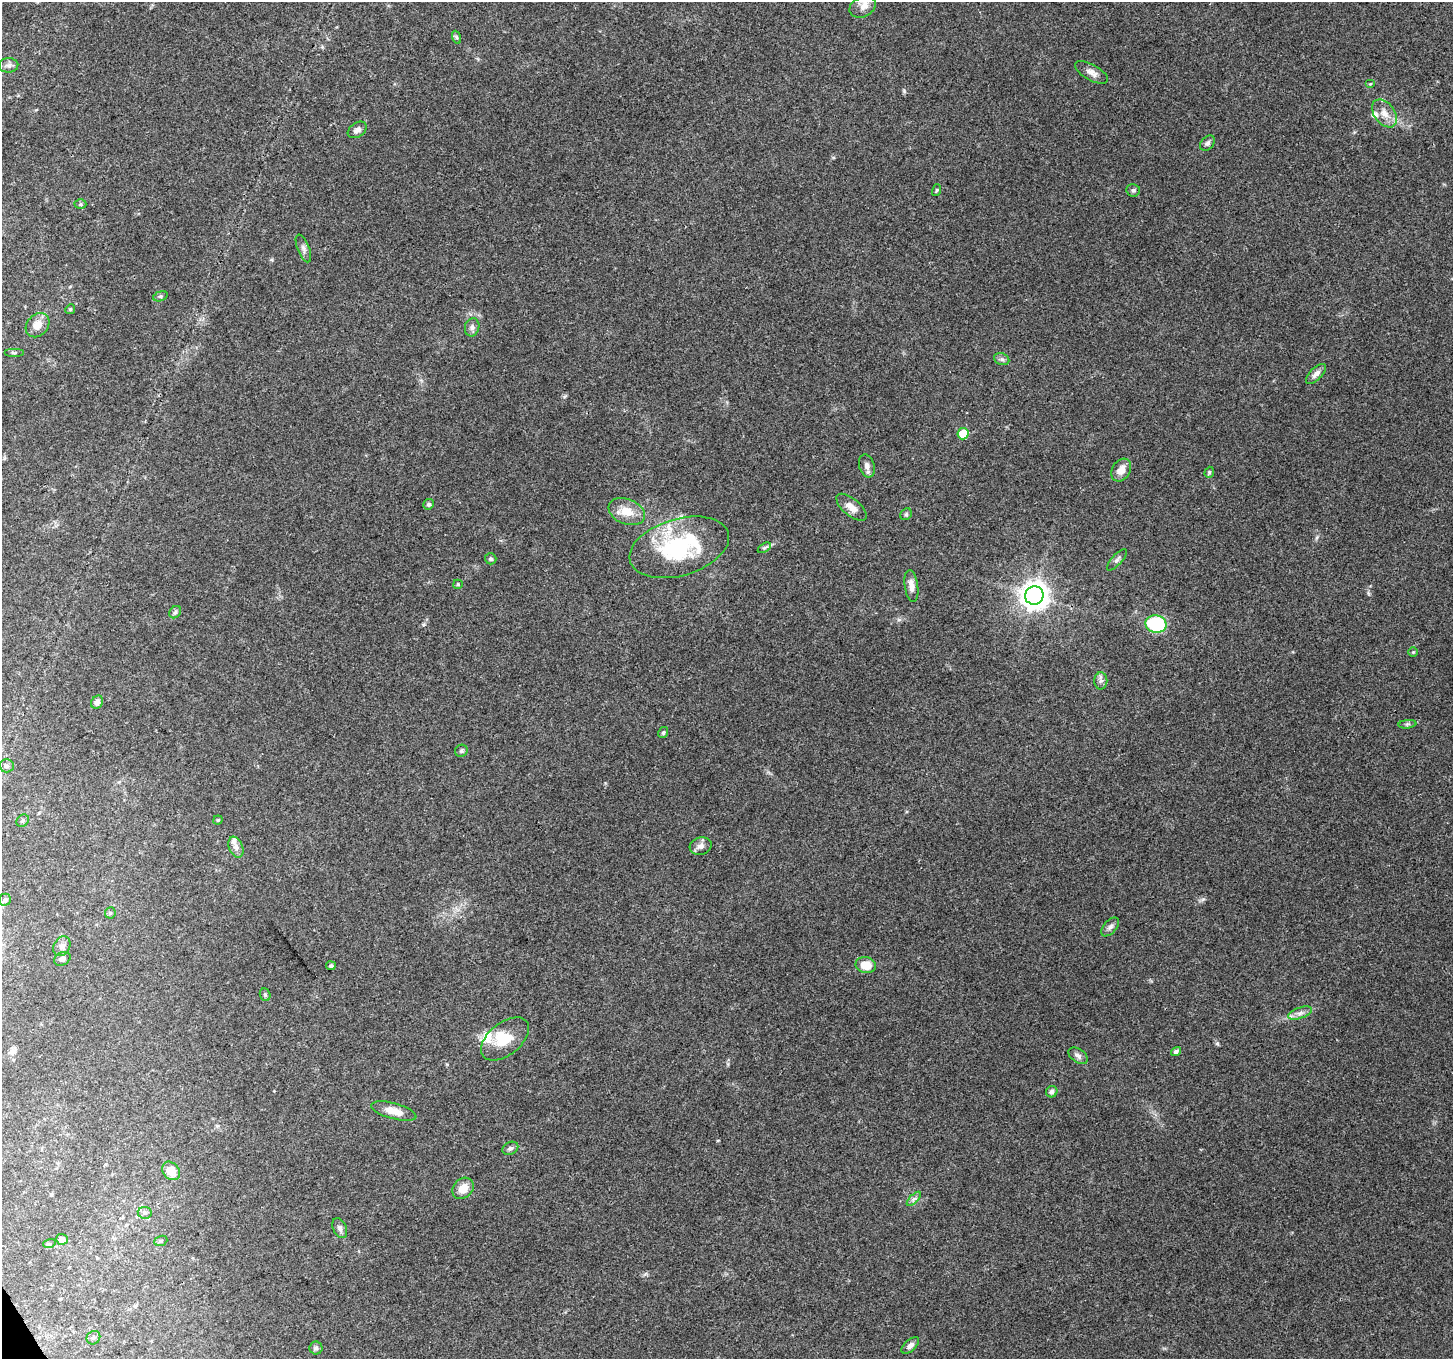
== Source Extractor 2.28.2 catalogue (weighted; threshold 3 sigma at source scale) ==
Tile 7 of 4 x 4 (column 3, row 2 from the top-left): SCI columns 2904-4354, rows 2823-4179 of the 5811 x 5704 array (HDU 1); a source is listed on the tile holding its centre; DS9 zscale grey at full resolution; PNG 1455 x 1361 px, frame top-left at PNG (2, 2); each listed source drawn as its Kron ellipse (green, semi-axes under 4 px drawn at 4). Shown black and unused: <1% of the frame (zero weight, under 3 of 4 exposures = <1% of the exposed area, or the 3 px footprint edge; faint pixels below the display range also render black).
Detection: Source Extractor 2.28.2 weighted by HDU 2 'WHT'; one run over the whole footprint, this tile lists its part. Background 0.1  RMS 0.0054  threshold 0.0242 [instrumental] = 3 sigma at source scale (4.5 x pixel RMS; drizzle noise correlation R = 1.50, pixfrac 1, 0.0396/0.0396 arcsec/px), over >= 5 px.
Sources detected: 77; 1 inside a brighter object's white glare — neither listed nor drawn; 3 inside a brighter listed object's ellipse — not listed separately; the other 73 listed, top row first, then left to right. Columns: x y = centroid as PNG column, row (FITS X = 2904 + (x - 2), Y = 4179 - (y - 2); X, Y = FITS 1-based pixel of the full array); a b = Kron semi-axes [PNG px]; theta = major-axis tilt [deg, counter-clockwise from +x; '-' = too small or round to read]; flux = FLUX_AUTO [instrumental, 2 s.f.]
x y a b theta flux
863 7 14 10 27 3.8
456 37 7 4 -71 0.81
8 65 10 7 2 2.1
1091 72 18 8 -29 3.4
1370 84 5 4 - 0.56
1384 113 16 10 -53 5.4
357 130 10 7 34 2.2
1207 143 9 6 47 1.5
937 190 6 4 72 0.66
1133 190 7 6 - 1.2
80 204 6 5 - 0.89
303 248 15 6 -68 2.1
160 296 7 4 19 0.99
70 309 5 4 - 0.76
38 325 13 10 47 5.4
472 327 9 7 75 1.8
14 353 10 3 0 0.87
1002 359 8 6 -21 1.4
1316 374 13 6 45 2.6
963 434 5 5 - 15
867 466 12 7 -72 2.6
1121 470 12 9 59 4.8
1209 472 6 4 71 0.69
429 504 5 5 - 1.2
851 507 18 8 -40 5
627 512 19 12 -21 8.4
906 514 6 5 - 0.86
679 547 51 28 16 56
764 548 7 4 31 1.1
491 559 6 5 - 0.97
1117 560 13 5 48 1.6
458 584 5 4 - 0.61
911 586 16 6 -82 3.7
1034 595 9 9 - 630
175 612 7 5 47 1.1
1156 624 10 8 -11 40
1413 652 4 4 - 0.56
1101 681 8 6 90 1.7
97 702 7 5 60 2.1
1407 724 9 3 5 0.92
663 733 6 4 60 0.91
461 751 6 6 - 1.1
7 766 7 7 - 1.6
218 820 5 4 - 0.62
23 821 7 5 42 1
701 846 11 8 16 2.8
236 847 11 7 -67 2.7
5 900 6 6 - 1.3
110 913 6 5 - 0.83
1110 927 11 6 49 2
62 946 10 8 61 2.3
62 959 8 6 27 1.7
866 965 10 8 -11 8.5
331 966 5 4 - 0.98
265 995 6 5 - 0.93
1300 1013 12 5 20 2.5
505 1039 28 16 39 13
1176 1052 5 4 - 1.7
1078 1056 11 6 -35 2.1
1052 1092 6 5 - 1.8
394 1111 23 8 -15 6.6
510 1148 8 6 26 1.5
171 1171 10 8 -49 6.6
463 1188 12 9 45 5.9
914 1199 9 3 45 1.2
145 1213 7 6 - 1.3
340 1228 11 6 -64 2
62 1239 6 5 - 3.4
161 1241 6 5 - 0.86
49 1244 6 4 17 0.74
93 1338 7 6 - 1.3
910 1345 10 5 42 2.3
316 1348 6 6 - 1.3
Unlisted compact peaks at least as high as the median listed source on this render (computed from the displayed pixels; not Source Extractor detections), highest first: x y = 904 91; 1203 899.